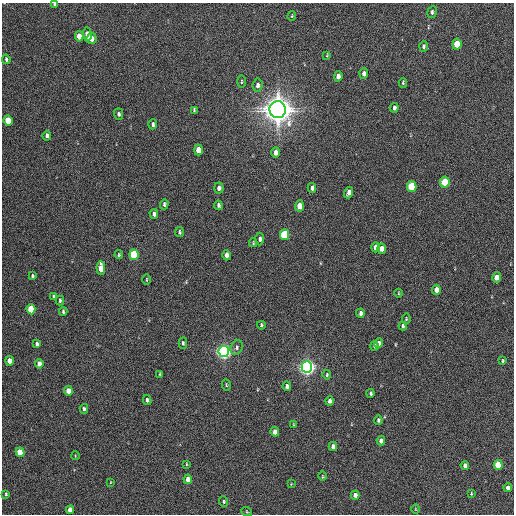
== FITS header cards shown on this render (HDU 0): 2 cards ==
NAXIS1  =                  512 / Axis length
NAXIS2  =                  512 / Axis length

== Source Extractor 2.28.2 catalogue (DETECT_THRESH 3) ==
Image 512 x 512 px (HDU 0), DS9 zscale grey, 1 PNG px = 1 image px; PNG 516 x 516 px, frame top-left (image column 1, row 512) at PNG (2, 3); each listed source drawn as its Kron ellipse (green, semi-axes under 4 px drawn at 4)
Background 218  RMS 14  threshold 42.7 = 3 sigma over >= 5 px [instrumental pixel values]
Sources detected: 97; all 97 listed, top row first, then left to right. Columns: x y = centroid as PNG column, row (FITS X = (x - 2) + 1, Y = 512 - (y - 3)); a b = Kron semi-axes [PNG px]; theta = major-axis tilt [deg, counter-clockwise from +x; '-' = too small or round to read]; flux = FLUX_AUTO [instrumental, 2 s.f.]
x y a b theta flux
54 4 3 3 - 1.5e+03
432 12 6 4 80 2.0e+03
292 16 5 3 - 8.9e+02
87 34 7 4 -85 6.8e+03
79 36 5 4 - 9.8e+03
92 39 5 5 - 5.5e+03
457 44 5 4 - 2.8e+04
424 47 5 4 - 1.7e+03
327 55 3 3 - 8.0e+02
6 59 5 3 - 1.4e+03
364 73 5 3 - 2.8e+03
338 76 5 4 - 4.5e+03
241 82 6 3 89 9.7e+02
403 83 5 3 - 1.0e+03
257 85 7 5 84 3.0e+03
394 108 5 3 - 2.7e+03
194 110 4 2 - 1.1e+03
278 110 8 8 - 1.6e+06
119 114 6 4 -88 2.0e+03
8 121 5 4 - 2.8e+04
153 124 5 3 - 2.1e+03
47 136 5 4 - 3.1e+03
198 150 5 4 - 1.1e+04
276 152 5 4 - 5.7e+03
445 182 5 4 - 4.0e+04
412 186 5 4 - 5.6e+04
219 188 5 4 - 4.0e+03
312 188 5 4 - 3.4e+03
349 193 6 4 71 4.5e+03
164 204 5 3 - 1.9e+03
218 205 4 3 - 2.0e+03
299 206 5 4 - 1.4e+04
154 214 5 3 - 2.8e+03
179 232 5 3 - 1.3e+03
285 235 5 4 - 6.2e+04
260 239 6 4 88 2.5e+03
253 243 4 3 - 9.1e+02
376 247 5 4 - 6.2e+03
382 249 5 4 - 6.5e+03
119 255 4 3 - 1.1e+03
134 255 5 4 - 6.3e+04
226 255 5 3 - 4.3e+03
101 268 7 4 -88 1.9e+04
32 276 3 3 - 1.5e+03
497 277 5 4 - 1.2e+04
146 280 5 3 - 8.3e+02
436 290 5 4 - 7.9e+03
398 293 4 3 - 8.8e+02
54 297 4 2 - 1.5e+03
60 301 5 3 - 1.4e+03
31 309 5 4 - 3.3e+04
63 311 4 3 - 1.4e+03
360 313 4 3 - 2.5e+03
406 319 5 4 - 9.6e+02
261 325 4 3 - 1.6e+03
403 326 4 3 - 1.6e+03
183 343 5 3 - 1.6e+03
379 343 5 4 - 3.9e+03
37 344 4 3 - 2.3e+03
374 346 5 3 - 1.7e+03
237 347 7 6 - 2.7e+03
224 352 5 5 - 4.7e+05
10 361 5 4 - 1.0e+04
503 361 4 3 - 1.2e+03
39 364 5 4 - 6.0e+03
307 367 6 5 - 5.5e+05
160 374 3 2 - 7.7e+02
327 375 5 3 - 1.3e+03
226 385 6 3 -82 8.4e+02
287 386 5 4 - 3.0e+03
68 391 5 4 - 1.2e+04
371 393 4 3 - 1.8e+03
147 400 5 4 - 2.2e+03
329 401 4 3 - 3.0e+03
84 409 5 3 - 1.7e+03
378 420 4 3 - 1.8e+03
294 424 4 4 - 8.1e+02
275 432 5 4 - 6.7e+03
381 441 4 4 - 4.6e+03
333 446 4 4 - 5.7e+03
20 452 5 4 - 2.5e+04
75 456 4 2 - 6.8e+02
186 464 4 2 - 7.1e+02
465 465 4 4 - 4.4e+03
498 465 5 4 - 3.1e+04
322 476 4 3 - 8.1e+02
188 479 5 4 - 1.0e+04
111 482 3 2 - 5.3e+02
291 484 3 3 - 6.1e+02
508 488 4 4 - 7.3e+03
6 494 3 3 - 1.1e+03
471 494 4 3 - 8.1e+02
355 495 4 4 - 5.7e+03
224 502 5 4 - 1.3e+03
415 509 5 3 - 7.1e+02
70 510 4 4 - 1.2e+04
247 512 5 3 - 8.5e+02
At the frame edge (FLAGS 8, measured only in part): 1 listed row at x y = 54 4